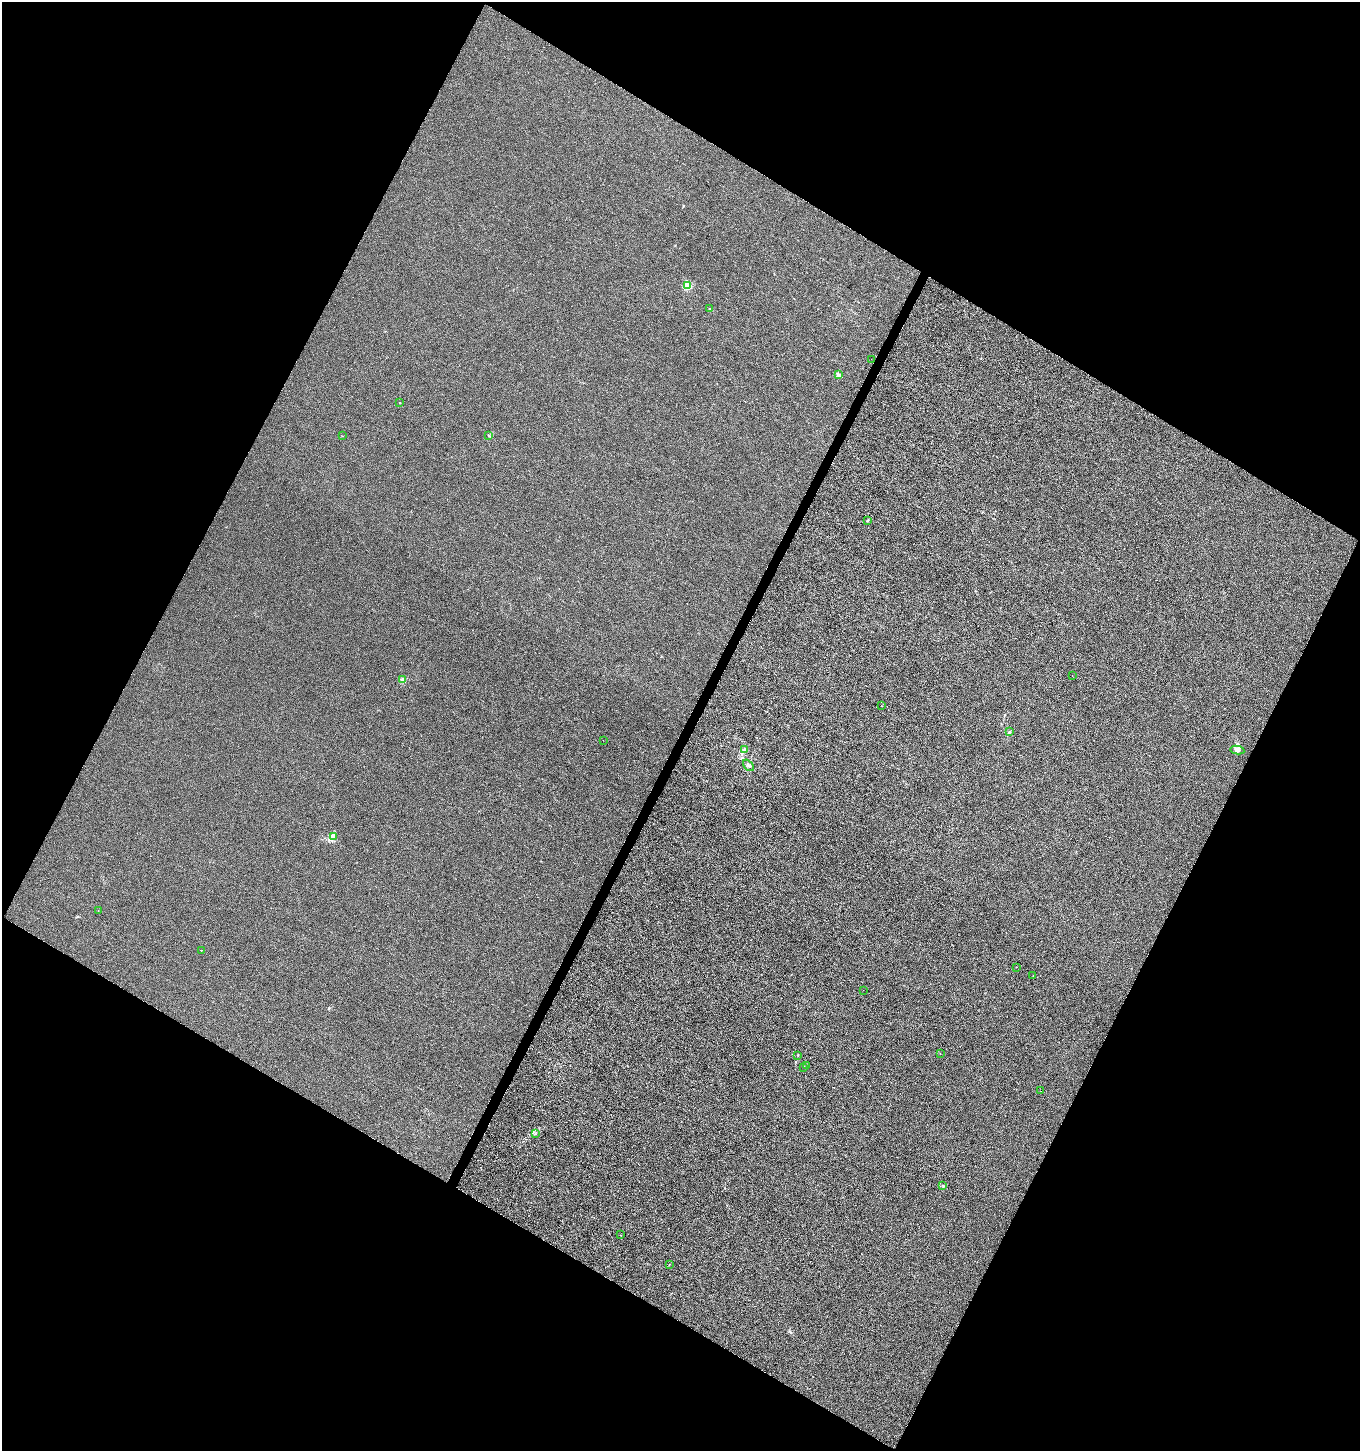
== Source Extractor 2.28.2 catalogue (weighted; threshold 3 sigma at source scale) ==
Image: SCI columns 201-5632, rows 8-5801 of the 5893 x 5803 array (HDU 1 of 3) = the unmasked area's bounding box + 8 px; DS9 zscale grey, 4 x 4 block average (1 PNG px = mean of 4 x 4 image px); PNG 1362 x 1453 px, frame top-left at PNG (2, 2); each listed source drawn as its Kron ellipse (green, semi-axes under 4 px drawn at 4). Shown black and unused: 47% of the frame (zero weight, under 3 of 6 exposures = <1% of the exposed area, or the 3 px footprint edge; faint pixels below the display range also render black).
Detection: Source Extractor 2.28.2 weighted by HDU 2 'WHT'. Background 1.27e-04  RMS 0.0022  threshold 0.0089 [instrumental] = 3 sigma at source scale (4.09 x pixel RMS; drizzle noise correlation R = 1.36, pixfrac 0.8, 0.0396/0.0396 arcsec/px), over >= 5 px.
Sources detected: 33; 2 inside a brighter listed object's ellipse — not listed separately; the other 31 listed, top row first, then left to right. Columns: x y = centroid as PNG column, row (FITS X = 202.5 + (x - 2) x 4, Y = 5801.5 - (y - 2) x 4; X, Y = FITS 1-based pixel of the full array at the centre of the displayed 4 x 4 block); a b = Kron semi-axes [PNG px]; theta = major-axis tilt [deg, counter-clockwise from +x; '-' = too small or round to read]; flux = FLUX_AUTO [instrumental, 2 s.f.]
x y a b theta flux
687 285 2 2 - 27
709 308 2 2 - 0.24
871 359 2 2 - 0.19
839 375 3 3 - 3.3
400 403 2 2 - 0.75
489 435 2 2 - 0.6
342 436 2 2 - 0.3
867 520 3 2 - 1.1
1072 675 2 2 - 0.23
402 680 2 2 - 10
882 706 2 2 - 0.61
1010 732 3 2 - 0.98
603 740 2 2 - 0.13
744 749 2 2 - 1.2
1237 750 7 4 -9 3.5
748 765 7 2 -49 1.2
333 836 4 3 - 2.2
98 910 2 2 - 0.4
201 950 2 2 - 0.32
1016 967 2 2 - 0.58
1033 976 2 2 - 0.4
863 990 2 2 - 0.14
940 1054 2 2 - 0.48
798 1055 2 2 - 0.7
807 1066 2 2 - 0.22
803 1067 3 2 - 0.4
1041 1091 2 2 - 0.14
536 1134 2 2 - 0.37
942 1185 2 2 - 0.39
620 1235 2 2 - 0.41
669 1264 2 2 - 0.3
Diffuse or blended objects may show on this block-average render without a row.